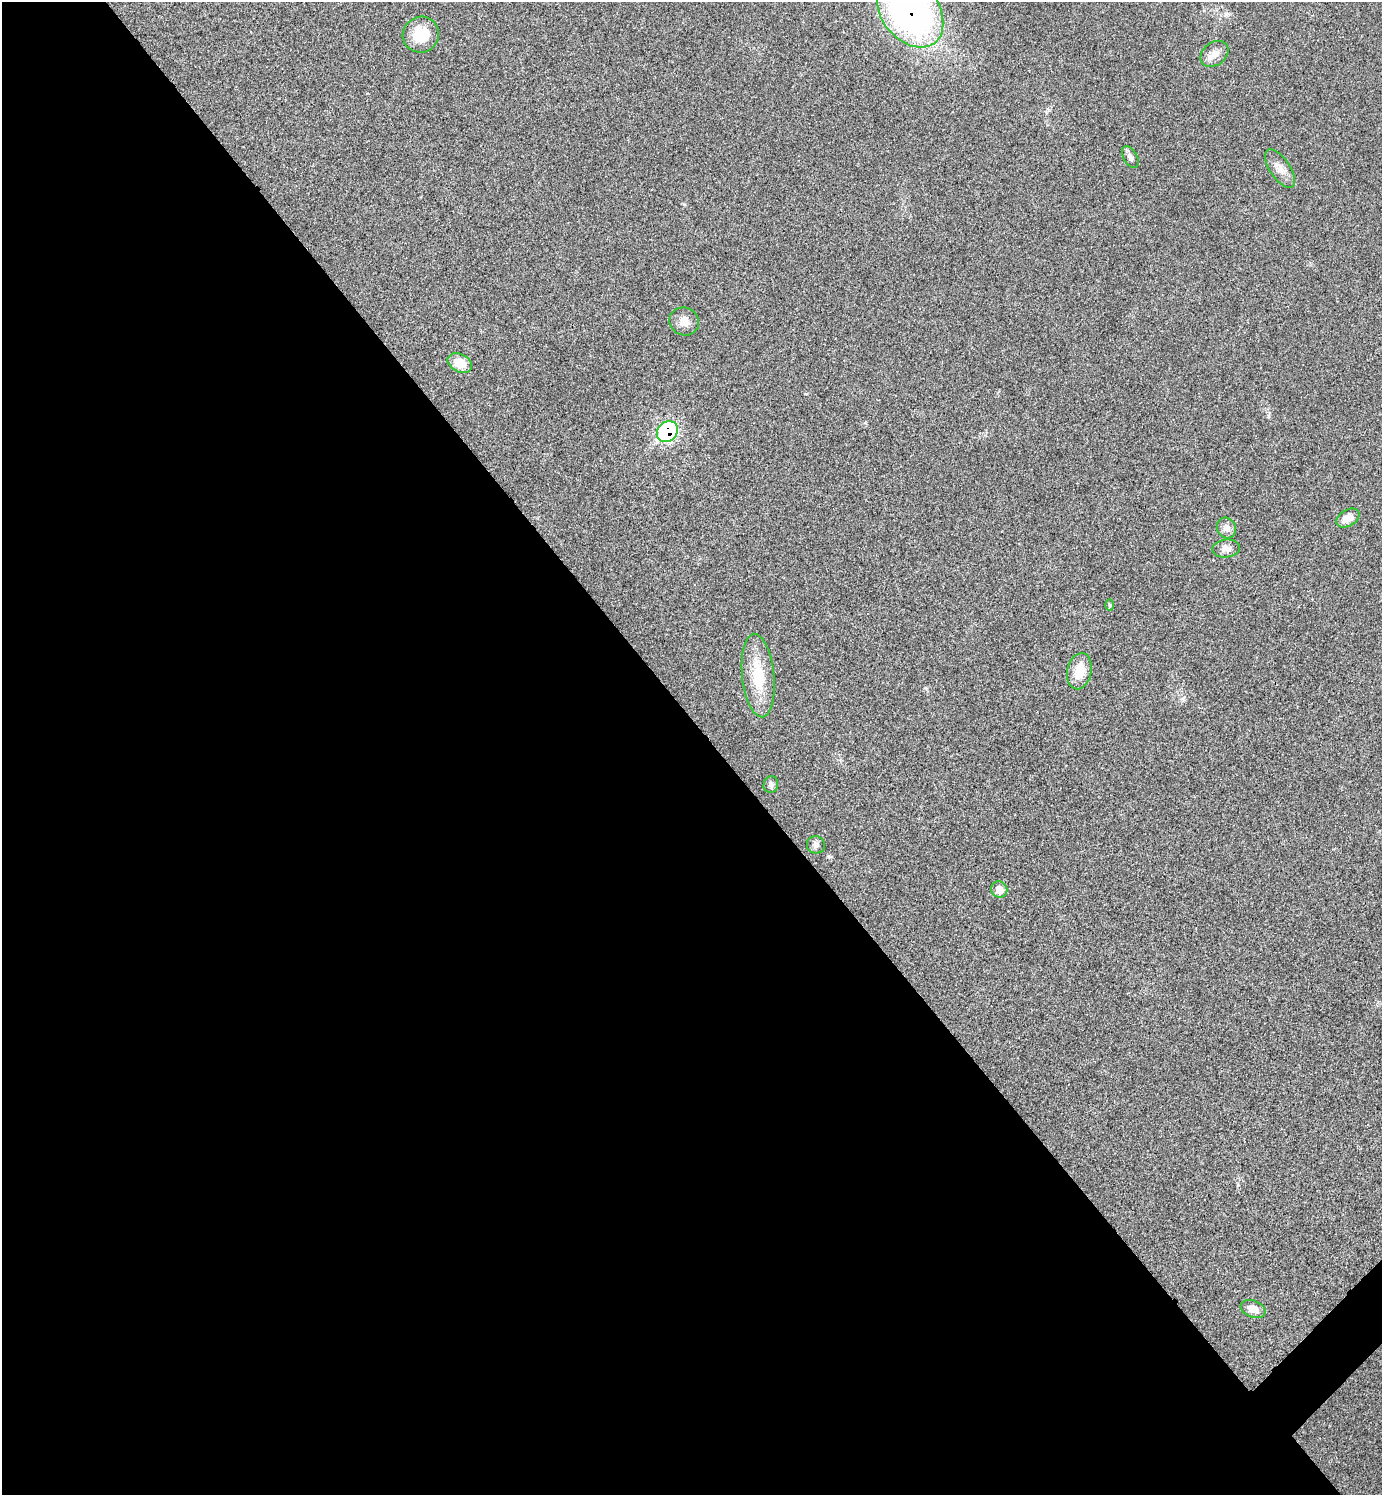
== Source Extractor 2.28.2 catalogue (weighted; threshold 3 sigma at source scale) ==
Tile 9 of 4 x 4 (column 1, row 3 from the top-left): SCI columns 302-1681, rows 1497-2989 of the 5980 x 5981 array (HDU 1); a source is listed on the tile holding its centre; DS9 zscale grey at full resolution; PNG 1384 x 1497 px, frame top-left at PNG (2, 2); each listed source drawn as its Kron ellipse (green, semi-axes under 4 px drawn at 4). Shown black and unused: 52% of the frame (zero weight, under 3 of 4 exposures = <1% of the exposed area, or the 3 px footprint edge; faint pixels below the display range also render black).
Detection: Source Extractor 2.28.2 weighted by HDU 2 'WHT'; one run over the whole footprint, this tile lists its part. Background 0.0281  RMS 0.0053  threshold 0.024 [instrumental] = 3 sigma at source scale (4.5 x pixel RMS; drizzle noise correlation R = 1.50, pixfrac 1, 0.05/0.05 arcsec/px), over >= 5 px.
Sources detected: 18; all 18 listed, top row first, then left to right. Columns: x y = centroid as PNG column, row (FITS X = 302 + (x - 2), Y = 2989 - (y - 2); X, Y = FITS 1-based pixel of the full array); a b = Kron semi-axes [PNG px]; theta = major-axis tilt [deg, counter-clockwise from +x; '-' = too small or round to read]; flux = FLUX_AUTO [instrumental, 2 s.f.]
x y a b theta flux
910 11 40 28 -53 240
421 35 18 17 - 15
1214 54 15 11 37 5.1
1130 157 12 7 -60 2.1
1280 169 22 10 -56 5.1
684 321 15 14 - 5
460 363 13 9 -26 8.4
667 432 11 9 44 82
1348 518 12 8 31 5.1
1226 528 10 9 - 3.4
1226 548 14 9 4 3.4
1109 605 6 4 90 0.76
1079 671 18 12 78 11
758 675 42 16 -84 20
771 785 8 7 - 1.7
816 845 9 8 - 2.1
999 890 8 8 - 6.1
1253 1309 13 8 -21 5.1
Overlapping masked pixels (flux is a lower limit): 2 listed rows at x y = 910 11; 667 432
Isophote crosses this tile's border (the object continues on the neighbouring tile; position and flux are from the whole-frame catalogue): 1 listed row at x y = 910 11